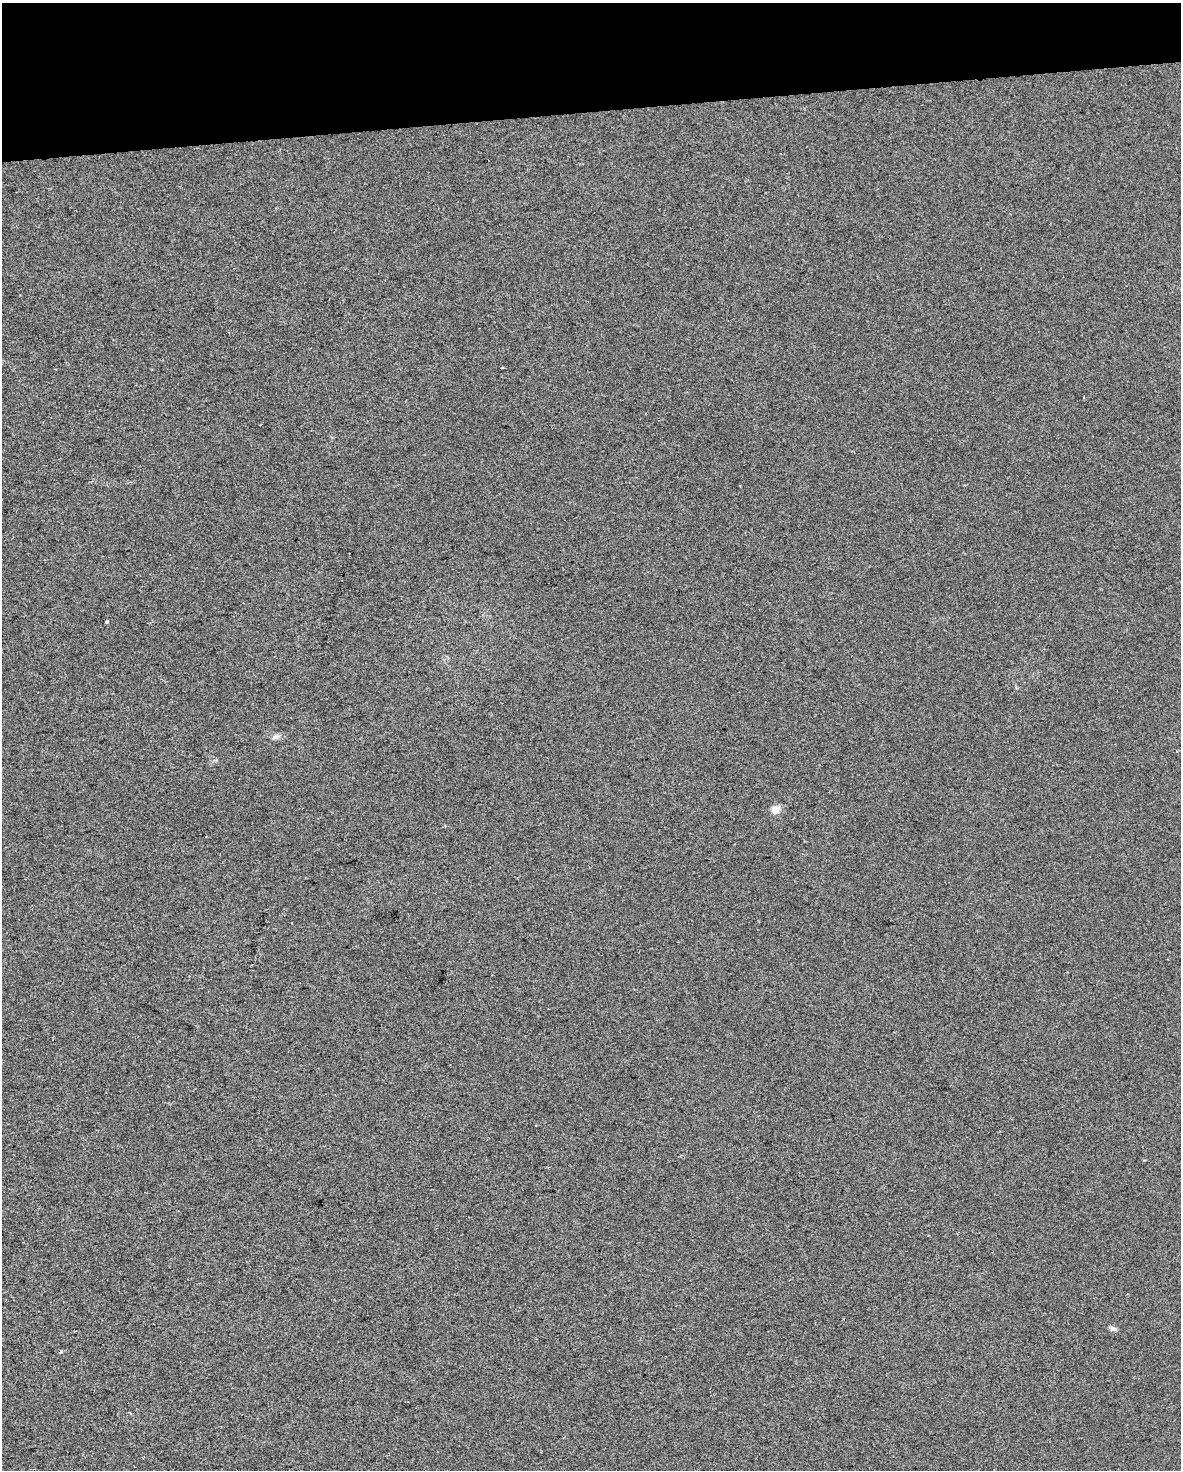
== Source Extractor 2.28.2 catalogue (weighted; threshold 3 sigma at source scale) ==
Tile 3 of 4 x 3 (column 3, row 1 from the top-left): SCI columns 2361-3539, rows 2997-4464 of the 4719 x 4481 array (HDU 1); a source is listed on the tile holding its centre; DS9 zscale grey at full resolution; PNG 1183 x 1472 px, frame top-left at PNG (2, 3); no overlay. Shown black and unused: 7% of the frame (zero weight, under 2 of 3 exposures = <1% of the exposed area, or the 3 px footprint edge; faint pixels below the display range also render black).
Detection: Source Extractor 2.28.2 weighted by HDU 2 'WHT'; one run over the whole footprint, this tile lists its part. Background -4.74e-04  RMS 0.0057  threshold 0.0255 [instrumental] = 3 sigma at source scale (4.5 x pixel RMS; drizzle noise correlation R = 1.50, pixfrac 1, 0.0396/0.0396 arcsec/px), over >= 5 px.
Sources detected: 5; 1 cosmic-ray / hot-pixel residue — not listed; the other 4 listed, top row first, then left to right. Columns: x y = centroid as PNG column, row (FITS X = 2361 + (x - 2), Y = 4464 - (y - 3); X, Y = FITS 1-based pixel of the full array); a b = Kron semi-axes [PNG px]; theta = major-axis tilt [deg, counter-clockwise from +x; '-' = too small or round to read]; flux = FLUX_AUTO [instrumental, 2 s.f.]
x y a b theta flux
107 621 3 3 - 1.4
275 737 10 5 23 1.7
775 810 11 9 48 4.7
1113 1329 9 6 -26 1.5